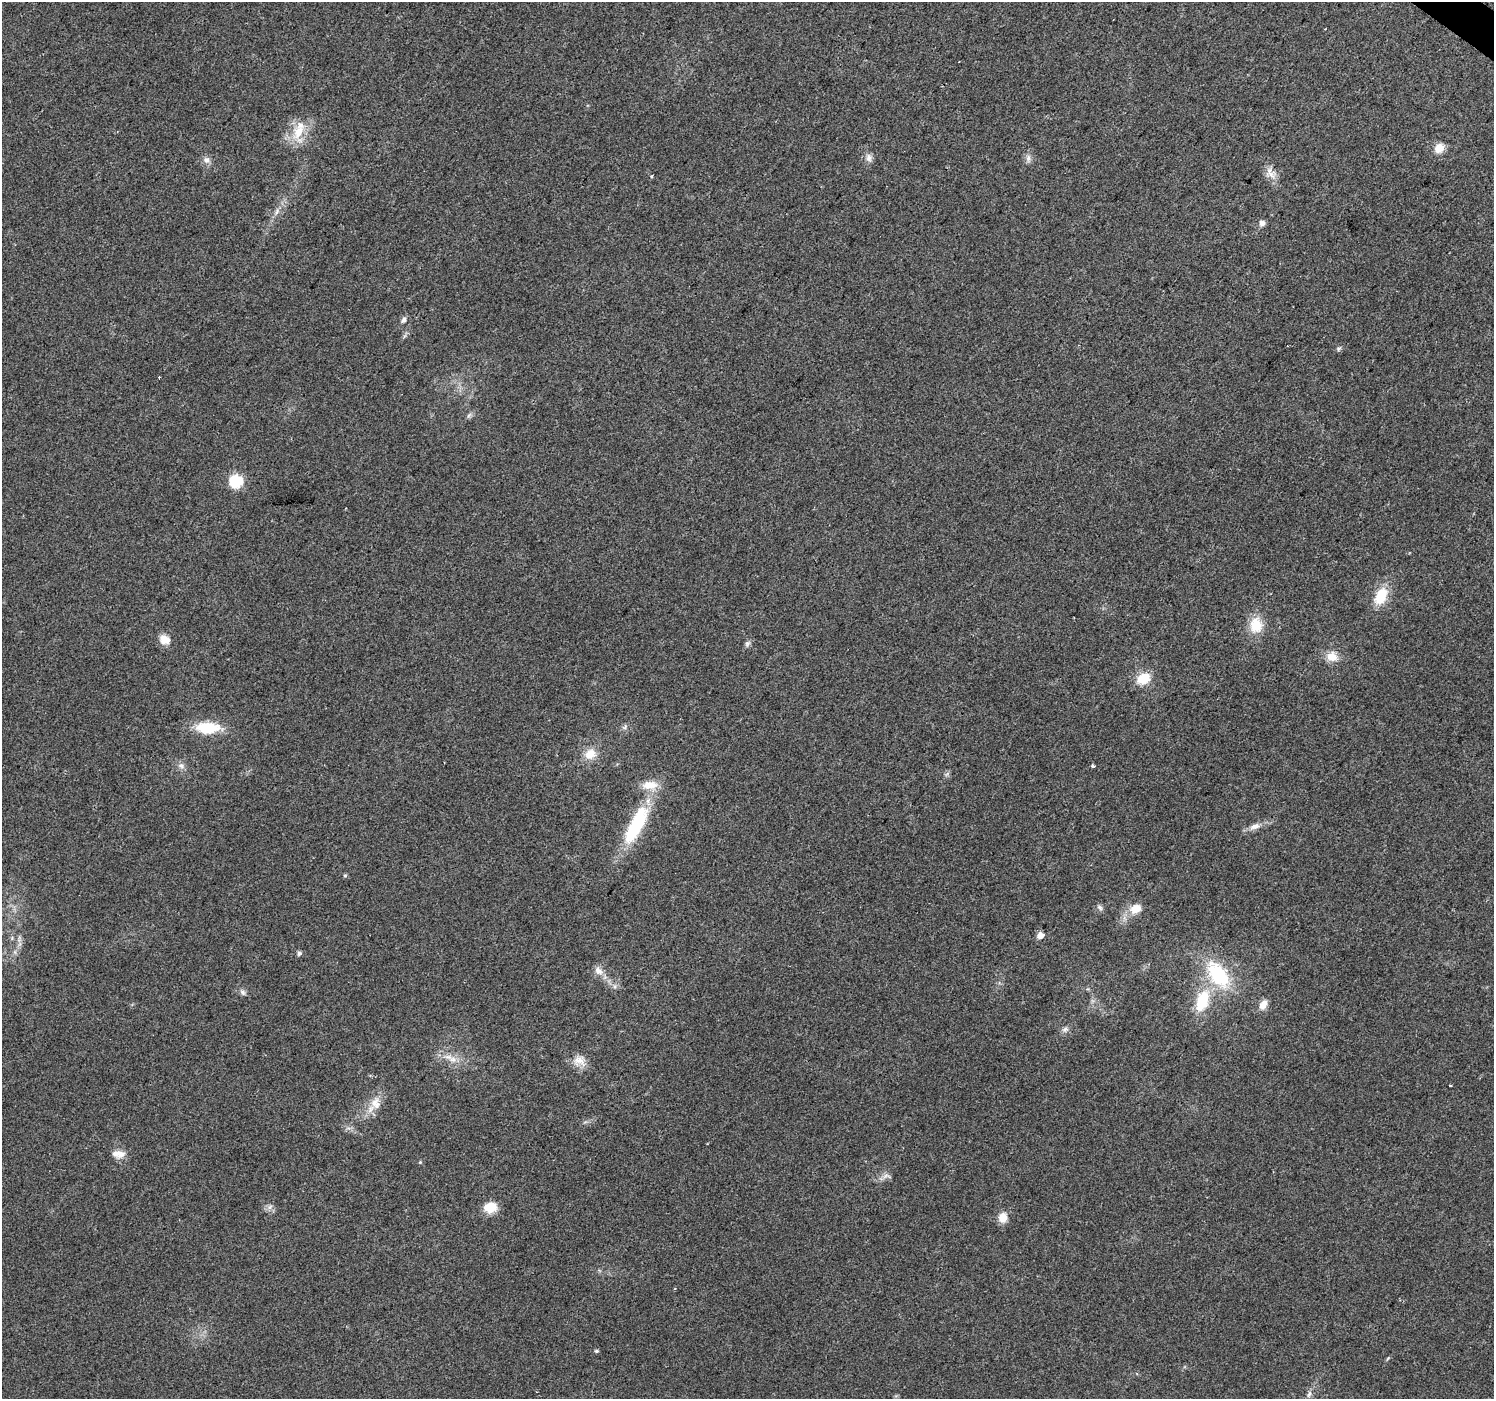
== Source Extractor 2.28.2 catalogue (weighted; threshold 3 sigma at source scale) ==
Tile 10 of 4 x 4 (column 2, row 3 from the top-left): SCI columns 1498-2989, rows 1643-3039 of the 5974 x 6013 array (HDU 1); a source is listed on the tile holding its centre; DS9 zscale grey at full resolution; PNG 1496 x 1401 px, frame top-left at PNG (2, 2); no overlay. Shown black and unused: <1% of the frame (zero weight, under 2 of 3 exposures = <1% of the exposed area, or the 3 px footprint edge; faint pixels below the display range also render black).
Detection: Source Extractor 2.28.2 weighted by HDU 2 'WHT'; one run over the whole footprint, this tile lists its part. Background 0.0326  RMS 0.0065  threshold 0.0291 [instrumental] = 3 sigma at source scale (4.5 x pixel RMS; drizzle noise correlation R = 1.50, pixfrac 1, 0.0396/0.0396 arcsec/px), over >= 5 px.
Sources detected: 51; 2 inside a brighter listed object's ellipse — not listed separately; the other 49 listed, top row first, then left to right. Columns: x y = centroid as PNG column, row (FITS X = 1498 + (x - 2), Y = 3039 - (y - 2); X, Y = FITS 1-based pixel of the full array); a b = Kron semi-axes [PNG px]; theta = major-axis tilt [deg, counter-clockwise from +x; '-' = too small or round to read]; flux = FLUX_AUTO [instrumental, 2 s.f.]
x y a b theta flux
299 132 29 16 80 16
1439 148 13 10 53 6.9
869 158 11 9 -82 3.3
1028 158 11 6 -86 2.6
206 160 10 9 - 3.1
1271 173 22 8 -63 6.2
652 176 4 3 - 0.88
277 212 9 4 71 1.6
1262 223 8 7 - 2.7
403 320 9 6 62 2.1
1338 349 7 5 14 1.2
469 415 9 4 54 1.6
236 481 6 6 - 83
1381 596 21 13 63 17
1256 625 18 15 -90 16
165 639 13 11 -33 7
747 644 9 6 70 1.8
1332 657 14 12 -16 7.9
1143 679 14 11 25 15
625 727 8 4 68 1.4
208 728 25 12 -2 24
590 754 15 13 24 8.9
181 766 10 7 -12 2.9
1093 766 4 3 - 3.2
636 825 54 17 62 47
1255 826 15 7 18 4.8
345 875 6 4 0 0.76
1100 907 9 5 -45 1.7
1136 909 14 11 26 8.8
1040 935 5 5 - 7.7
299 953 6 6 - 1.7
598 971 14 9 -40 5
1218 975 33 19 -55 46
243 992 8 7 - 2
1202 1001 31 16 71 26
1263 1004 13 8 57 5.4
1065 1029 9 7 27 2.3
453 1059 12 9 -11 5.3
579 1061 18 14 -4 7.3
1450 1085 3 2 - 0.74
376 1103 18 13 -88 8.8
120 1154 15 12 0 5.6
420 1162 4 4 - 0.59
886 1176 15 7 -7 3.2
270 1207 8 6 23 2.3
490 1207 14 11 6 12
1003 1217 11 9 80 7.5
596 1351 5 4 - 1.1
1309 1394 11 5 65 2.4